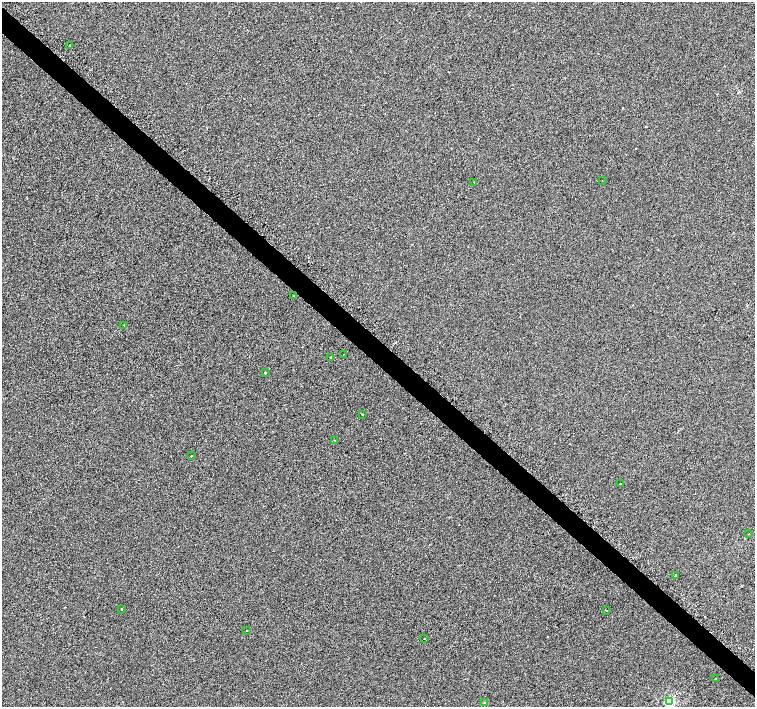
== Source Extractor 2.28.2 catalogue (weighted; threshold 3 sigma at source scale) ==
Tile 11 of 4 x 4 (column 3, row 3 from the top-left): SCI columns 3016-4520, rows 1661-3069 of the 6080 x 6080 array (HDU 1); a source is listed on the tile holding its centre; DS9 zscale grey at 2 x 2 block average (1 PNG px = mean of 2 x 2 image px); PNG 757 x 709 px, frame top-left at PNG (2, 2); each listed source drawn as its Kron ellipse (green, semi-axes under 4 px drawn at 4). Shown black and unused: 4% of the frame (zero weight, under 2 of 3 exposures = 3% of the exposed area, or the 3 px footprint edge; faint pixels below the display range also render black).
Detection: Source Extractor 2.28.2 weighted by HDU 2 'WHT'; one run over the whole footprint, this tile lists its part. Background 0.0012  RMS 0.012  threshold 0.0537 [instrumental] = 3 sigma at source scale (4.5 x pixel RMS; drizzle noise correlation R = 1.50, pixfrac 1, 0.0396/0.0396 arcsec/px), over >= 5 px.
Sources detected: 31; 10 cosmic-ray / hot-pixel residue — neither listed nor drawn; the other 21 listed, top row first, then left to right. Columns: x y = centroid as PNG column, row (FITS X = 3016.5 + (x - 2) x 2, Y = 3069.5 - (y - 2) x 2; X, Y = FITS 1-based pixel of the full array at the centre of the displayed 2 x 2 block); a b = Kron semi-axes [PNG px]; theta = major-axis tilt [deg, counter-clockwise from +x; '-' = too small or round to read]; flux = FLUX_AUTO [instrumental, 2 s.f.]
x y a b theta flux
70 45 2 2 - 2.1
602 180 2 2 - 1.4
474 182 2 2 - 0.86
293 295 2 2 - 7.3
124 325 2 2 - 5
344 354 2 2 - 1
331 357 2 2 - 8.3
265 373 2 2 - 20
362 414 2 2 - 11
335 440 2 2 - 1.1
191 456 2 2 - 8.2
621 483 2 2 - 15
749 534 2 2 - 1.3
675 575 2 2 - 1.2
122 609 2 2 - 8.4
607 610 2 2 - 6.6
246 630 2 2 - 6.1
424 639 2 2 - 8.6
716 679 2 2 - 5
669 702 3 3 - 280
484 703 2 2 - 4.6
Diffuse or blended objects may show on this block-average render without a row.